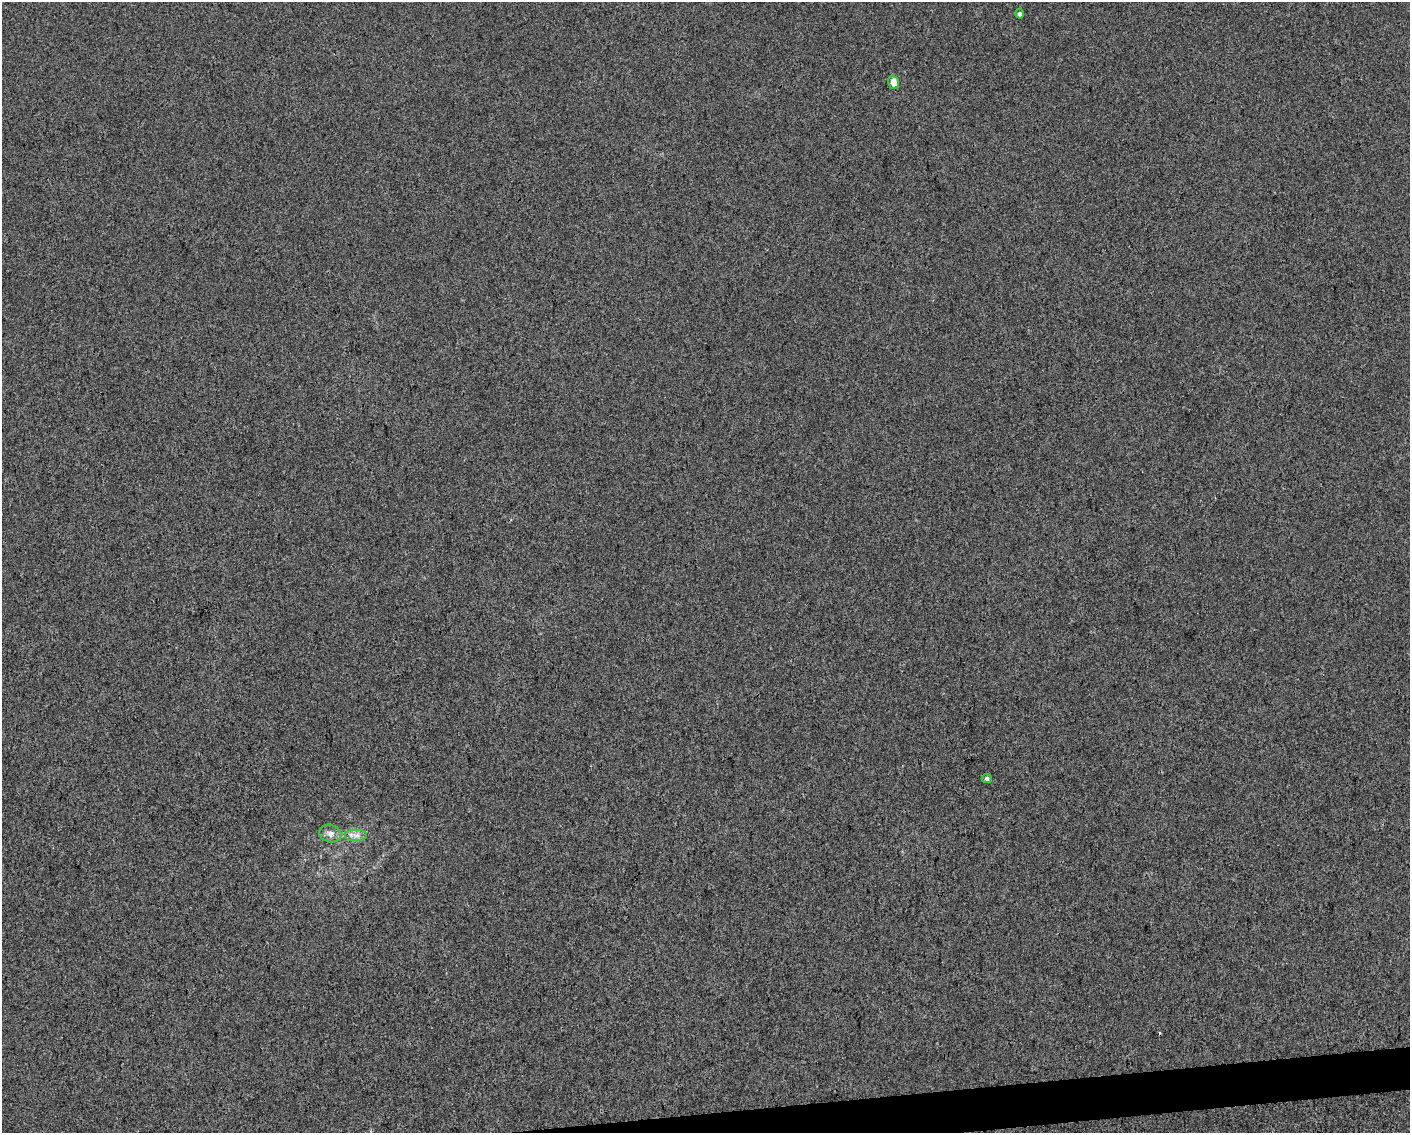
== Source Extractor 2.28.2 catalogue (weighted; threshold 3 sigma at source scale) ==
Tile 5 of 3 x 4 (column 2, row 2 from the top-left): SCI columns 1414-2821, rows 2264-3394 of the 4275 x 4526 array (HDU 1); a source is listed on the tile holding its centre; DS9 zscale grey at full resolution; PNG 1412 x 1135 px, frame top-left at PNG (2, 2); each listed source drawn as its Kron ellipse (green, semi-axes under 4 px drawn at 4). Shown black and unused: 2% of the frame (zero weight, under 3 of 4 exposures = <1% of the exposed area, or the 3 px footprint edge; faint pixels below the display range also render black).
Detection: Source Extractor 2.28.2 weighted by HDU 2 'WHT'; one run over the whole footprint, this tile lists its part. Background 1.56e-04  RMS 0.0036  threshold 0.0161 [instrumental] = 3 sigma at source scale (4.5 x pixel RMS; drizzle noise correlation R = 1.50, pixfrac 1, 0.0396/0.0396 arcsec/px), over >= 5 px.
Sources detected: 6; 1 cosmic-ray / hot-pixel residue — neither listed nor drawn; the other 5 listed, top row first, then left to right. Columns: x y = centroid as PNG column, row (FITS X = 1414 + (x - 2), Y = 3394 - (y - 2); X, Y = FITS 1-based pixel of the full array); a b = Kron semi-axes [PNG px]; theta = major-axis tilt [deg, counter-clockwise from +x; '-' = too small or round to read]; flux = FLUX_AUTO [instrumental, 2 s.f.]
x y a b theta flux
1020 14 5 4 - 1
894 82 7 5 -73 3.3
987 778 5 4 - 1
330 834 11 8 -17 2.2
356 835 11 6 0 1.9